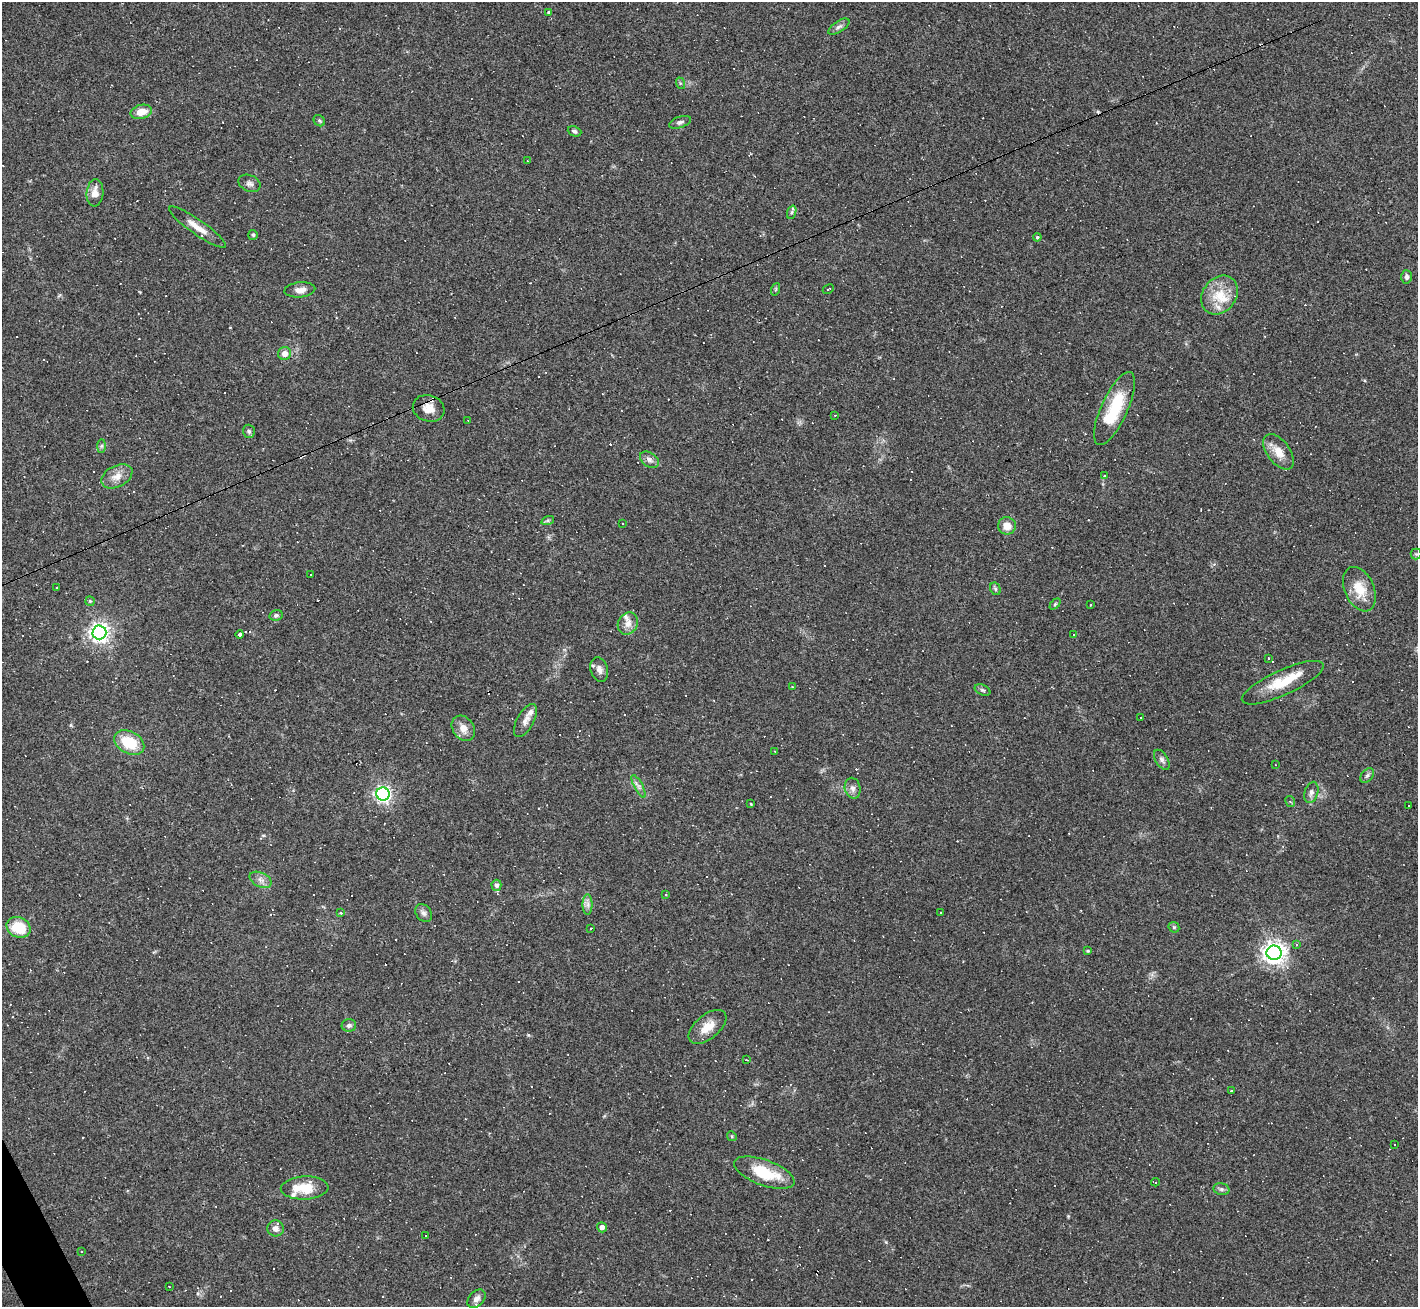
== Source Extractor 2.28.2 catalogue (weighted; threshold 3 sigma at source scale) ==
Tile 7 of 4 x 4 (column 3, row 2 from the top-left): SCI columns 2831-4246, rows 2759-4063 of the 5661 x 5650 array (HDU 1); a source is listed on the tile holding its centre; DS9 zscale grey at full resolution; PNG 1420 x 1309 px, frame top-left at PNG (2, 2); each listed source drawn as its Kron ellipse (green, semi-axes under 4 px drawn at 4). Shown black and unused: <1% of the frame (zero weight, under 3 of 4 exposures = <1% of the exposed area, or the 3 px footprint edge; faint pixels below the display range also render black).
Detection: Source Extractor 2.28.2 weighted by HDU 2 'WHT'; one run over the whole footprint, this tile lists its part. Background 0.0685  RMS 0.0052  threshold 0.0234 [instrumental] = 3 sigma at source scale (4.5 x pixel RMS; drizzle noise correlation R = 1.50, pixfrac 1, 0.05/0.05 arcsec/px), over >= 5 px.
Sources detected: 151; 50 cosmic-ray / hot-pixel residue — neither listed nor drawn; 6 inside a brighter listed object's ellipse — not listed separately; the other 95 listed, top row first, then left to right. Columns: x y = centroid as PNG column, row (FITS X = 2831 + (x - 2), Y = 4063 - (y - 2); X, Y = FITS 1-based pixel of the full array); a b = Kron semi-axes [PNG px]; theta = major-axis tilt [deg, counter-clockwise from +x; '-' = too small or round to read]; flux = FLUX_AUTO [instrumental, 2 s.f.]
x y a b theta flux
549 12 4 3 - 0.85
839 27 12 5 33 1.7
680 83 6 4 -73 0.65
141 112 11 7 15 6.8
319 121 6 5 - 0.85
680 122 11 5 18 1.4
574 131 7 5 -22 1
527 161 3 2 - 0.33
249 183 11 8 -22 2
95 193 13 8 85 5
792 212 7 4 71 1
197 227 34 7 -35 6.6
253 235 5 4 - 0.9
1037 237 4 3 - 0.6
1407 277 7 5 -87 1.6
776 289 6 4 71 0.66
828 289 6 2 26 0.48
300 290 15 7 5 3.6
1219 295 21 16 53 12
285 354 6 6 - 3.3
429 408 16 13 -19 6.2
1114 408 39 13 65 25
835 415 4 2 - 0.33
468 420 3 2 - 0.3
249 431 7 6 - 1.1
101 446 7 4 89 0.9
1279 452 20 11 -53 7
649 460 10 7 -34 2.2
117 476 16 10 27 5.5
1104 476 4 3 - 0.54
548 520 6 4 18 0.85
623 524 4 3 - 0.38
1007 526 9 8 - 5.4
1416 554 5 5 - 0.74
311 574 2 2 - 0.38
57 587 3 2 - 0.54
995 589 7 5 -61 0.95
1359 589 23 14 -66 11
90 601 5 5 - 0.66
1055 604 6 4 46 0.69
1090 605 2 2 - 0.47
276 615 7 5 12 1.1
628 624 11 9 62 4.1
99 632 7 7 - 280
240 634 4 3 - 4.5
1073 635 3 3 - 1.1
1268 658 3 3 - 1.7
599 669 12 8 -72 3
1283 683 44 12 24 16
792 687 2 2 - 0.47
983 690 8 5 -26 1.1
1141 717 3 3 - 1
525 721 18 8 61 3.5
463 728 14 10 -53 4.8
129 742 16 11 -29 16
774 751 2 2 - 0.33
1162 760 11 6 -58 1.7
1275 765 3 2 - 0.35
1367 775 8 5 49 1.2
639 786 12 4 -62 1.9
853 788 10 8 -78 2.3
1311 792 11 6 73 2.1
383 794 6 6 - 170
1290 802 6 4 -63 0.84
751 804 3 2 - 0.43
1409 806 3 3 - 2.7
261 880 12 7 -26 2.7
496 885 5 5 - 1.7
666 895 3 2 - 0.35
588 905 10 5 -90 2
941 912 3 2 - 0.47
341 913 3 3 - 17
424 913 10 7 -54 2
19 927 12 10 -25 16
1174 927 6 5 - 0.78
591 928 3 2 - 0.32
1296 944 4 3 - 0.97
1088 951 4 3 - 0.54
1274 953 7 7 - 390
349 1025 7 6 - 1.5
707 1027 22 12 40 7.5
747 1060 4 2 - 0.36
1231 1091 2 2 - 0.43
732 1136 5 4 - 0.62
1394 1144 3 3 - 0.65
764 1173 32 12 -20 21
1155 1182 4 2 - 0.88
305 1188 24 11 2 14
1221 1189 8 6 -15 1.3
602 1227 5 4 - 2.4
276 1228 8 8 - 2.7
426 1235 3 2 - 0.8
82 1251 2 2 - 0.44
169 1286 3 2 - 0.65
476 1299 11 7 45 2.7
Overlapping masked pixels (flux is a lower limit): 1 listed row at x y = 429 408
Unlisted compact peaks at least as high as the median listed source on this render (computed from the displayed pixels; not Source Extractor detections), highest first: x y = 528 1035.